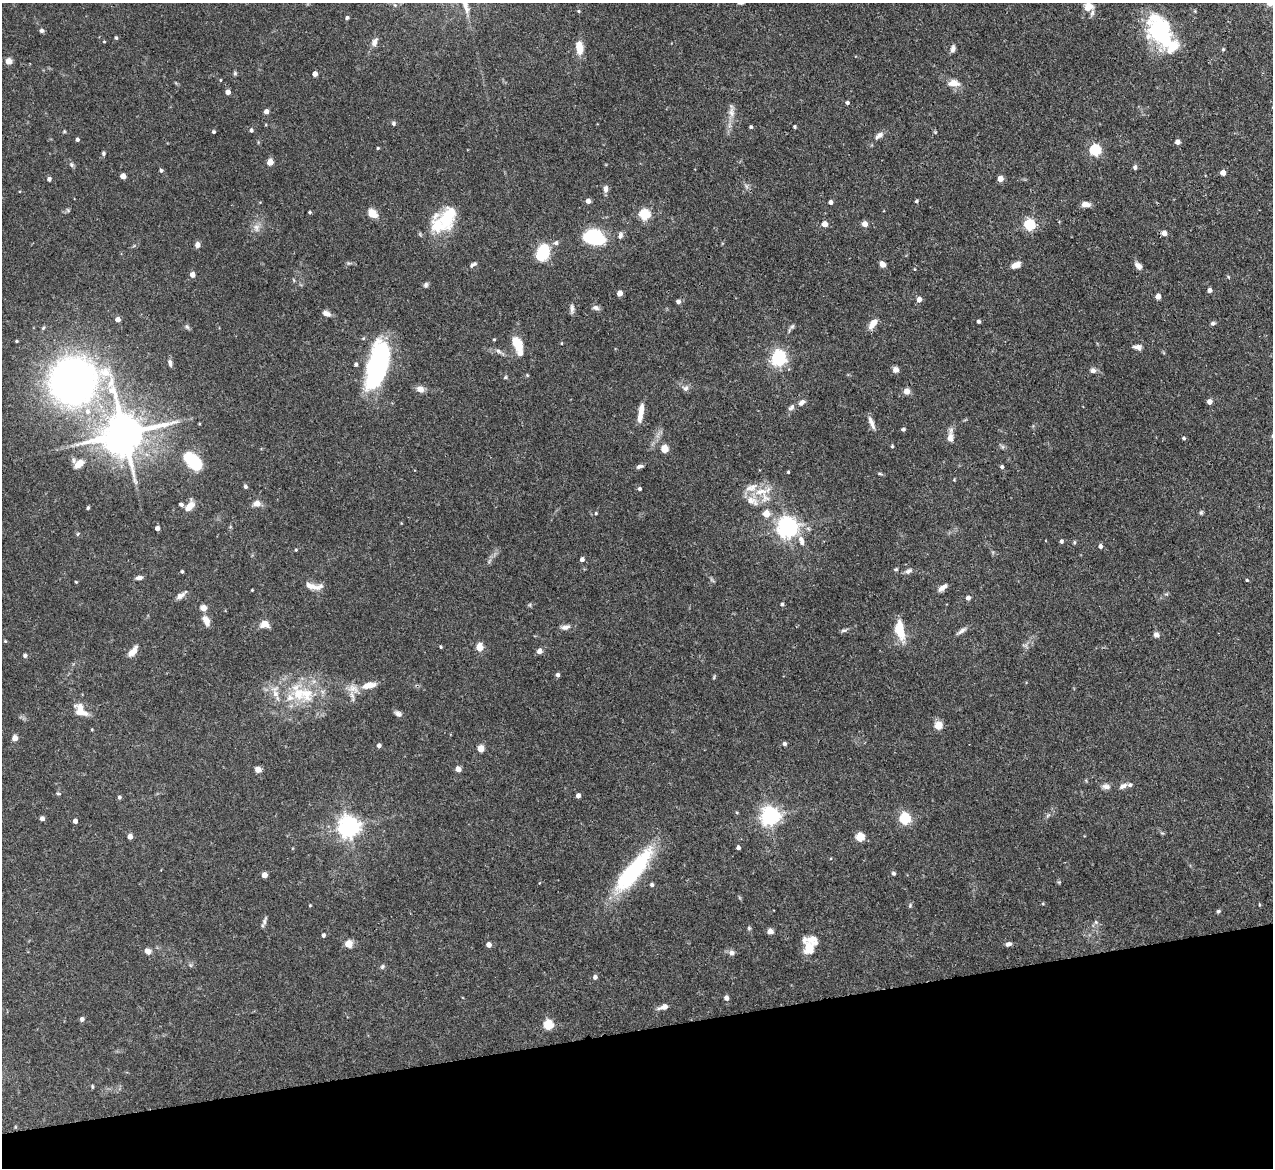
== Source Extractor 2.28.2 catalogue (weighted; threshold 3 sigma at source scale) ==
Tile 14 of 4 x 4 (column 2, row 4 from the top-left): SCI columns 1272-2542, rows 260-1425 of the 5085 x 5067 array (HDU 1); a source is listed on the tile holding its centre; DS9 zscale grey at full resolution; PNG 1275 x 1170 px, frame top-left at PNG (2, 3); no overlay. Shown black and unused: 12% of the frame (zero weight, under 3 of 4 exposures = <1% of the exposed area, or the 3 px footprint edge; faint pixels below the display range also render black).
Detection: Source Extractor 2.28.2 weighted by HDU 2 'WHT'; one run over the whole footprint, this tile lists its part. Background 0.0807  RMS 0.0035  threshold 0.0159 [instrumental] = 3 sigma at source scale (4.5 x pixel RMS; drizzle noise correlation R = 1.50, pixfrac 1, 0.05/0.05 arcsec/px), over >= 5 px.
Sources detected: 240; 3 inside a brighter object's white glare — not listed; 15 inside a brighter listed object's ellipse — not listed separately; the other 222 listed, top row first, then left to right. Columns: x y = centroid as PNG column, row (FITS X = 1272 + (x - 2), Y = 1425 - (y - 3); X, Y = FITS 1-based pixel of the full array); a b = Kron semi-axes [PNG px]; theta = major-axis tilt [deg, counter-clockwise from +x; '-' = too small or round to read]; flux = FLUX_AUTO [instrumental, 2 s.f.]
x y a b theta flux
1088 7 10 9 - 4.3
578 11 4 4 - 0.4
347 18 4 4 - 0.68
1158 28 36 31 77 28
41 31 4 4 - 1.1
116 38 4 4 - 0.51
104 42 4 3 - 0.29
374 42 11 7 66 2
579 48 13 7 -85 5.2
953 49 9 5 75 1.3
1223 49 5 4 - 0.54
9 61 4 4 - 5.5
235 73 6 5 - 0.52
315 74 4 4 - 2.7
220 80 4 3 - 0.3
954 83 16 9 -3 3.1
228 92 4 4 - 2.3
847 103 4 3 - 0.78
266 112 4 4 - 1.9
731 112 15 8 89 2.6
393 123 6 5 - 0.64
751 127 4 4 - 0.54
795 127 3 3 - 0.52
251 130 5 4 - 0.84
214 132 4 3 - 0.53
879 135 13 7 37 1.8
77 139 4 4 - 0.88
1177 142 4 4 - 2.2
378 148 4 4 - 0.37
1095 150 5 5 - 39
103 153 4 4 - 0.71
270 162 4 4 - 5.9
71 165 6 6 - 0.75
1135 167 5 4 - 1
161 170 5 4 - 0.63
1223 173 4 4 - 3.4
123 176 4 4 - 3.4
49 179 5 4 - 1
1000 179 4 4 - 3.9
746 186 7 4 -71 0.72
606 189 9 6 86 1.5
588 201 4 4 - 1.9
916 201 4 4 - 0.65
830 202 4 4 - 1.3
1086 204 9 5 -3 2.3
68 210 5 5 - 0.53
310 212 3 3 - 0.48
373 213 10 7 -44 4.5
644 214 5 5 - 29
448 216 32 18 70 14
825 224 4 4 - 3.6
865 224 5 5 - 2.8
1029 225 5 5 - 34
256 228 11 8 90 2.1
1164 233 5 5 - 2.2
620 235 10 6 76 1.2
593 238 13 8 -14 55
556 243 6 6 - 1.1
197 245 6 5 - 1.7
543 252 14 10 65 18
474 264 6 5 - 0.62
882 264 5 4 - 3.7
1015 265 9 6 25 2.9
1138 266 9 6 -49 1.8
914 269 4 3 - 0.26
192 275 4 4 - 2.8
426 285 7 5 76 0.79
1210 290 4 4 - 1.6
620 293 4 4 - 3.4
1158 296 4 4 - 2.9
919 299 5 4 - 2.5
678 302 5 4 - 1.3
572 308 13 5 90 1.3
596 308 9 6 -22 1.2
326 313 10 6 -21 1.7
118 319 4 4 - 2.8
979 321 4 3 - 0.92
873 323 14 7 54 3.3
1213 323 6 5 - 0.74
792 326 8 5 62 0.78
187 327 8 5 -62 0.72
43 328 7 4 46 0.53
494 340 4 3 - 0.36
16 341 4 3 - 0.42
518 345 23 10 -70 7.2
1138 347 10 6 -11 1.5
778 358 6 6 - 100
170 363 10 4 -80 0.95
356 364 5 4 - 0.71
378 364 47 18 75 62
896 370 7 7 - 1.5
1093 370 8 7 - 1.3
527 375 5 4 - 0.36
505 377 5 4 - 0.46
73 381 50 41 -30 190
685 388 8 8 - 1.4
420 389 9 7 -31 2.3
907 391 7 7 - 2.1
801 402 9 6 43 1.6
1209 402 4 4 - 2.2
791 408 10 6 50 1.3
641 413 23 6 81 4.1
871 422 18 6 -68 2
903 429 4 4 - 0.75
124 434 12 12 - 1400
950 436 19 7 84 2.6
1184 438 5 4 - 0.55
892 446 4 4 - 0.45
664 449 5 5 - 9.6
193 461 20 11 -43 21
79 464 12 7 40 3.2
640 466 8 4 14 1
1002 467 4 4 - 0.7
788 472 3 3 - 0.41
880 473 7 3 -9 0.48
954 480 4 4 - 0.32
245 487 5 4 - 0.72
639 489 4 4 - 0.74
761 491 23 9 7 6
752 501 20 11 -24 4.4
257 503 8 7 - 2.5
181 504 5 4 - 0.96
189 507 11 6 46 4
88 508 5 3 - 0.46
1201 512 6 5 - 0.57
596 513 4 3 - 0.35
766 514 5 5 - 6.1
157 528 4 4 - 1.7
787 528 7 7 - 210
77 534 6 3 70 0.37
801 539 9 7 -46 2
1061 541 4 4 - 0.72
1074 542 5 3 - 0.42
1100 546 4 4 - 1.3
296 550 4 3 - 0.36
582 559 4 4 - 1.4
896 569 5 4 - 0.47
182 571 3 3 - 0.57
908 571 10 6 30 1.2
139 578 7 5 7 1.4
1247 580 4 3 - 0.39
76 582 4 3 - 0.33
312 586 22 7 -16 3
943 588 11 5 35 2.1
252 590 3 2 - 0.28
1166 594 6 5 - 0.54
181 595 14 6 35 1.8
968 598 4 4 - 1.6
782 604 5 4 - 0.55
203 608 7 7 - 2.1
206 620 13 8 -64 2.6
265 624 9 7 -8 3.4
565 627 14 6 9 1.6
844 630 10 5 17 0.74
900 630 22 9 -78 8.9
961 631 15 5 36 1.4
1156 635 7 6 - 1.3
5 641 4 4 - 0.35
441 647 4 4 - 0.46
479 647 5 5 - 9.2
133 651 14 7 50 3
539 651 6 6 - 1.5
25 655 5 4 - 0.91
558 675 5 4 - 0.96
714 677 6 3 72 0.41
369 685 17 8 12 4.5
275 694 11 9 -69 2.7
307 694 26 19 83 12
352 696 17 5 -77 1.8
81 710 20 12 -53 5.2
398 714 9 6 -39 1.4
938 725 5 5 - 12
92 729 3 3 - 0.31
15 738 5 4 - 3.4
785 744 5 4 - 0.87
379 745 4 4 - 1.1
481 748 5 4 - 6.8
458 769 4 4 - 3.2
258 770 5 4 - 3.6
1106 786 11 7 -8 1.5
1123 786 11 6 28 1.4
58 794 7 3 -9 0.39
578 796 4 4 - 1.7
119 797 5 4 - 0.66
1048 815 6 4 20 0.58
769 816 7 7 - 160
42 819 4 4 - 1.5
905 819 6 5 - 35
75 821 4 4 - 1.8
348 827 7 7 - 230
130 837 4 4 - 2.5
860 837 5 5 - 15
738 847 4 3 - 0.96
632 872 59 17 50 36
893 873 6 4 -29 0.59
264 875 4 4 - 3.5
1059 882 5 5 - 0.4
652 885 5 4 - 0.75
310 905 4 3 - 0.29
910 905 6 5 - 0.55
1259 905 5 3 - 0.3
1218 911 5 5 - 0.59
265 921 13 4 71 1
1096 922 6 6 - 0.74
749 928 5 4 - 0.47
770 931 5 5 - 2.4
323 935 4 3 - 0.96
348 944 5 5 - 9.6
1008 944 8 5 19 1
489 945 4 4 - 2.3
809 948 17 12 -75 6.2
148 951 9 7 -25 1.8
732 953 7 6 - 1.4
190 965 6 5 - 0.55
382 966 6 5 - 0.67
595 977 5 5 - 1.2
726 998 5 5 - 1.5
663 1007 14 6 19 1.9
82 1019 5 5 - 1.1
548 1025 5 5 - 19
92 1087 5 3 - 0.41
15 1127 5 3 - 0.32
Isophote crosses this tile's border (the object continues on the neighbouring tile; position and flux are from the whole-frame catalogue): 1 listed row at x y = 1088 7